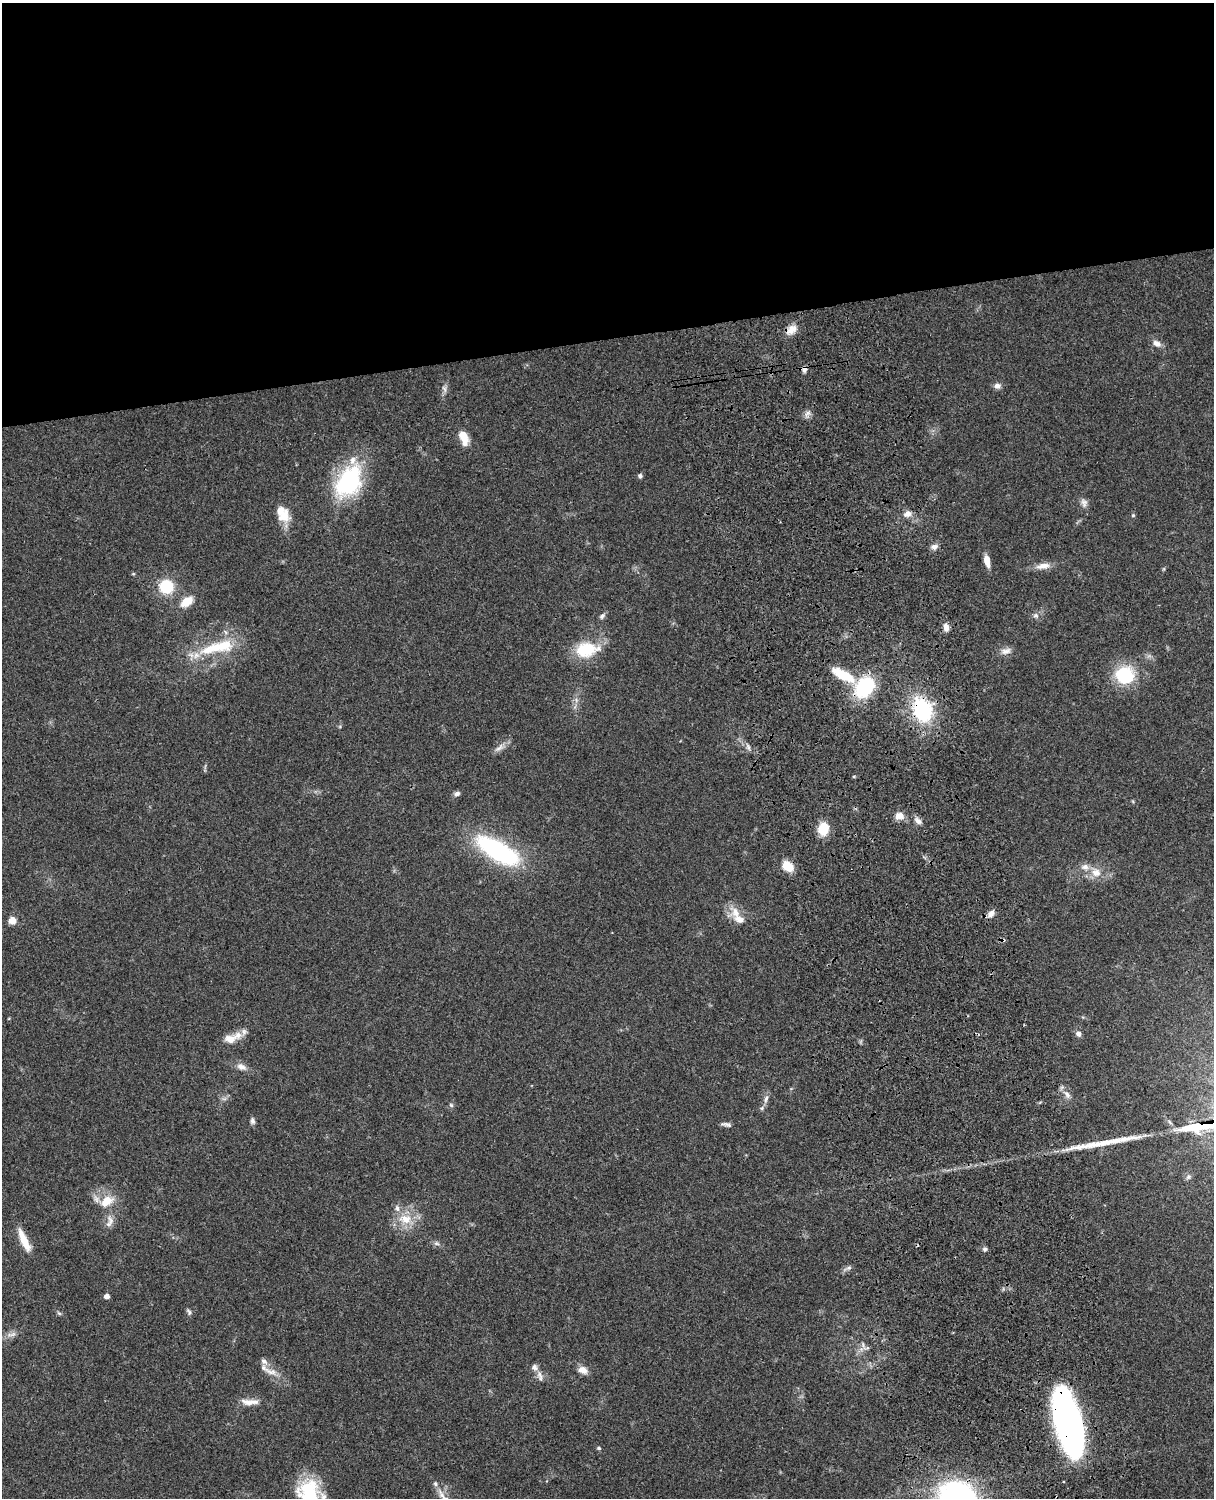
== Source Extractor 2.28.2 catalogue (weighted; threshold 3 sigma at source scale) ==
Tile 2 of 4 x 3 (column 2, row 1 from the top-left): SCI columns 1333-2544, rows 3268-4763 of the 5087 x 4926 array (HDU 1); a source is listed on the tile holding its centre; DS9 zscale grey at full resolution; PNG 1216 x 1500 px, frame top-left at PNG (2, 3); no overlay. Shown black and unused: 23% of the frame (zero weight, under 3 of 4 exposures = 6% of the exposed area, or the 3 px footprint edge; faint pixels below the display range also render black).
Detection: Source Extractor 2.28.2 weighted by HDU 2 'WHT'; one run over the whole footprint, this tile lists its part. Background 0.0806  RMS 0.0058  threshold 0.0262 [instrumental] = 3 sigma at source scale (4.5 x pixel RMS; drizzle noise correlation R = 1.50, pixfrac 1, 0.05/0.05 arcsec/px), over >= 5 px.
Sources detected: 84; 1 inside a brighter object's white glare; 1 long thin detection or spike segment (spike, bleed or trail) — not listed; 11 inside a brighter listed object's ellipse — not listed separately; the other 71 listed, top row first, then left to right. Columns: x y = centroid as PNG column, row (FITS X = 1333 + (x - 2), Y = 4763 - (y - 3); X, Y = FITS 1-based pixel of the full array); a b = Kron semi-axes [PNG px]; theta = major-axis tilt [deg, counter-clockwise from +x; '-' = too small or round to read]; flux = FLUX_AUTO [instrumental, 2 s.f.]
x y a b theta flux
791 330 16 10 40 5.4
1157 343 11 7 -33 3.4
804 369 9 6 84 2.1
997 386 8 7 - 2.7
444 389 11 5 -72 1.9
807 413 11 6 49 2.3
464 437 15 8 -72 9.9
640 476 6 6 - 1.3
349 481 41 26 59 58
1084 503 12 8 -77 2.7
907 514 11 8 22 3.5
1133 515 5 4 - 0.68
284 516 18 15 -2 8.4
934 547 9 8 - 2.5
987 561 13 6 -78 5.5
1043 566 21 8 8 5.2
133 574 5 3 - 0.57
166 587 17 16 - 18
187 602 15 9 38 8.9
1036 615 8 7 - 1.9
602 616 9 6 46 1.6
946 627 10 7 -77 3.3
212 648 41 15 19 24
586 650 32 19 8 21
1006 651 15 8 10 3.8
843 675 26 9 -28 18
1125 675 20 18 -12 30
864 687 18 13 48 51
922 710 23 17 -70 53
748 747 9 4 -77 1.3
499 748 17 7 39 3.5
457 794 8 6 20 1.8
899 816 12 9 -4 4.8
918 821 12 7 -42 2.7
823 829 11 9 79 16
498 851 56 21 -31 71
788 866 12 8 -38 11
1096 872 14 12 -30 7
735 912 20 14 -56 8.2
991 914 11 7 52 3.3
12 920 6 6 - 7.3
1078 1034 7 7 - 2
230 1039 15 11 0 6.4
241 1067 14 9 -24 4
1067 1094 14 7 -54 3.4
224 1099 7 4 18 1.3
766 1099 13 5 72 2.3
451 1105 6 6 - 1.1
252 1121 8 6 -84 1.7
726 1124 14 5 -10 1.9
106 1201 20 12 34 10
405 1219 20 14 -10 12
110 1220 16 8 -74 4.1
24 1240 28 8 -65 10
436 1243 8 6 -2 1.6
985 1249 6 5 - 1.3
848 1268 14 4 24 1.8
107 1296 5 4 - 3.3
189 1312 9 5 -61 1.3
59 1313 7 4 -44 0.9
13 1334 10 6 24 2.5
863 1346 15 5 -68 2.5
264 1361 11 7 -40 2.3
583 1370 12 8 -19 4.2
271 1372 18 8 -12 4.7
540 1376 15 7 -74 3
250 1402 26 8 0 6.1
1068 1422 56 20 -77 270
599 1448 5 4 - 0.81
435 1484 7 6 - 1.3
308 1489 30 22 15 27
Overlapping masked pixels (flux is a lower limit): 5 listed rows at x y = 804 369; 864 687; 922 710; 788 866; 1068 1422